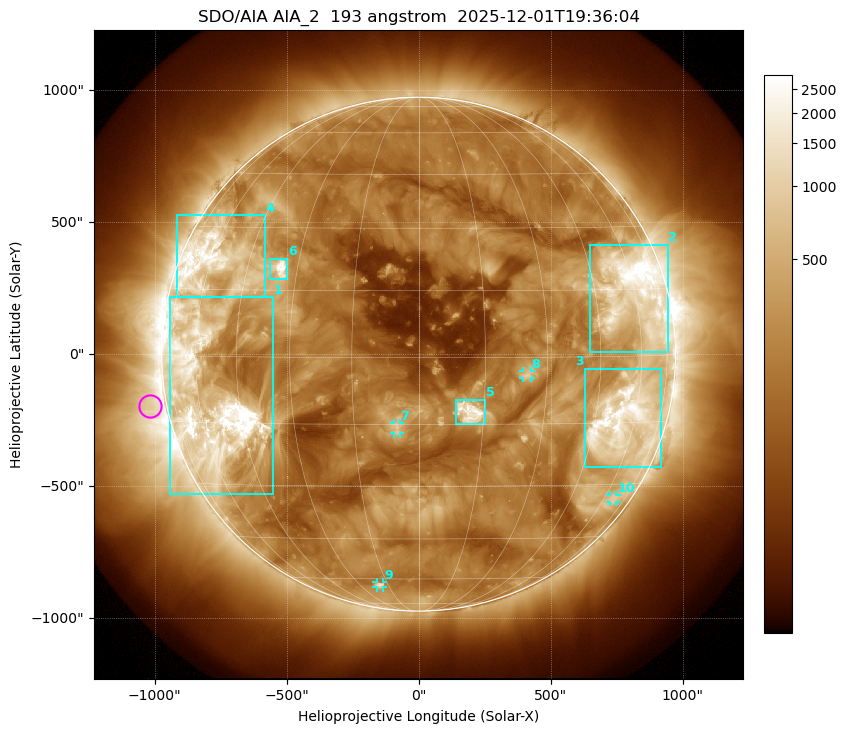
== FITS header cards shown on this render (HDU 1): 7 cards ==
TELESCOP= 'SDO/AIA '           / For AIA: SDO/AIA
INSTRUME= 'AIA_2   '           / For AIA: AIA_ATA1, AIA_ATA2, AIA_ATA3 or AIA_AT
WAVELNTH=                  193 / [angstrom] Wavelength
WAVEUNIT= 'angstrom'           / Wavelength unit: angstrom
DATE-OBS= '2025-12-01T19:36:04.843' / [ISO] Date when observation started; ISO 8
CTYPE1  = 'HPLN-TAN'           / CTYPE1: HPLN
CTYPE2  = 'HPLT-TAN'           / CTYPE2: HPLT

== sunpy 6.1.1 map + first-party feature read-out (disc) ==
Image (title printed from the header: SDO/AIA AIA_2  193 angstrom  2025-12-01T19:36:04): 1024 x 1024 px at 2.4 arcsec/px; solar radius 974 arcsec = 406 px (full disc in frame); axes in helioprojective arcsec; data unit not stated in the header (colour bar unlabelled)
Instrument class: DISC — disc imager (sunpy class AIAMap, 193 A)
Bright regions (active regions / flare kernels): reference = the median radial profile (limb darkening/brightening removed); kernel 9 px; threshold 5 sigma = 525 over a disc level ~193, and >= 1.15x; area >= 12 px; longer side >= 10 px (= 24 arcsec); searched inside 0.97 R_sun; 10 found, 10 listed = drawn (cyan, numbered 1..; 4 of them under ~33 arcsec drawn as corner ticks so the feature stays visible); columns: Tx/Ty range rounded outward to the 5 arcsec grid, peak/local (2 s.f.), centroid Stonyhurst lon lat
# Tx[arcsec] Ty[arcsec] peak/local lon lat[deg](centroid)
1 -945..-550 -530..215 24 -56 -10
2 650..945 5..415 18 +59 +14
3 630..920 -430..-55 12 +55 -15
4 -915..-580 215..525 9.6 -58 +21
5 140..255 -265..-170 17 +12 -12
6 -565..-495 280..365 16 -35 +20
7 -95..-70 -300..-260 5.2 -5 -16
8 395..425 -90..-65 5.5 +25 -4
9 -160..-135 -885..-865 5.2 -19 -63
10 725..750 -560..-535 3.2 +66 -34
Off-limb structures (1.02-1.3 R_sun): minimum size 162 px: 2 found; the strongest spans PA ~65..135 deg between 1.02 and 1.3 R_sun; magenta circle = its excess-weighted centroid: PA ~100 deg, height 1.07 R_sun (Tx ~-1020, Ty ~-195 arcsec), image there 2.8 x the reference